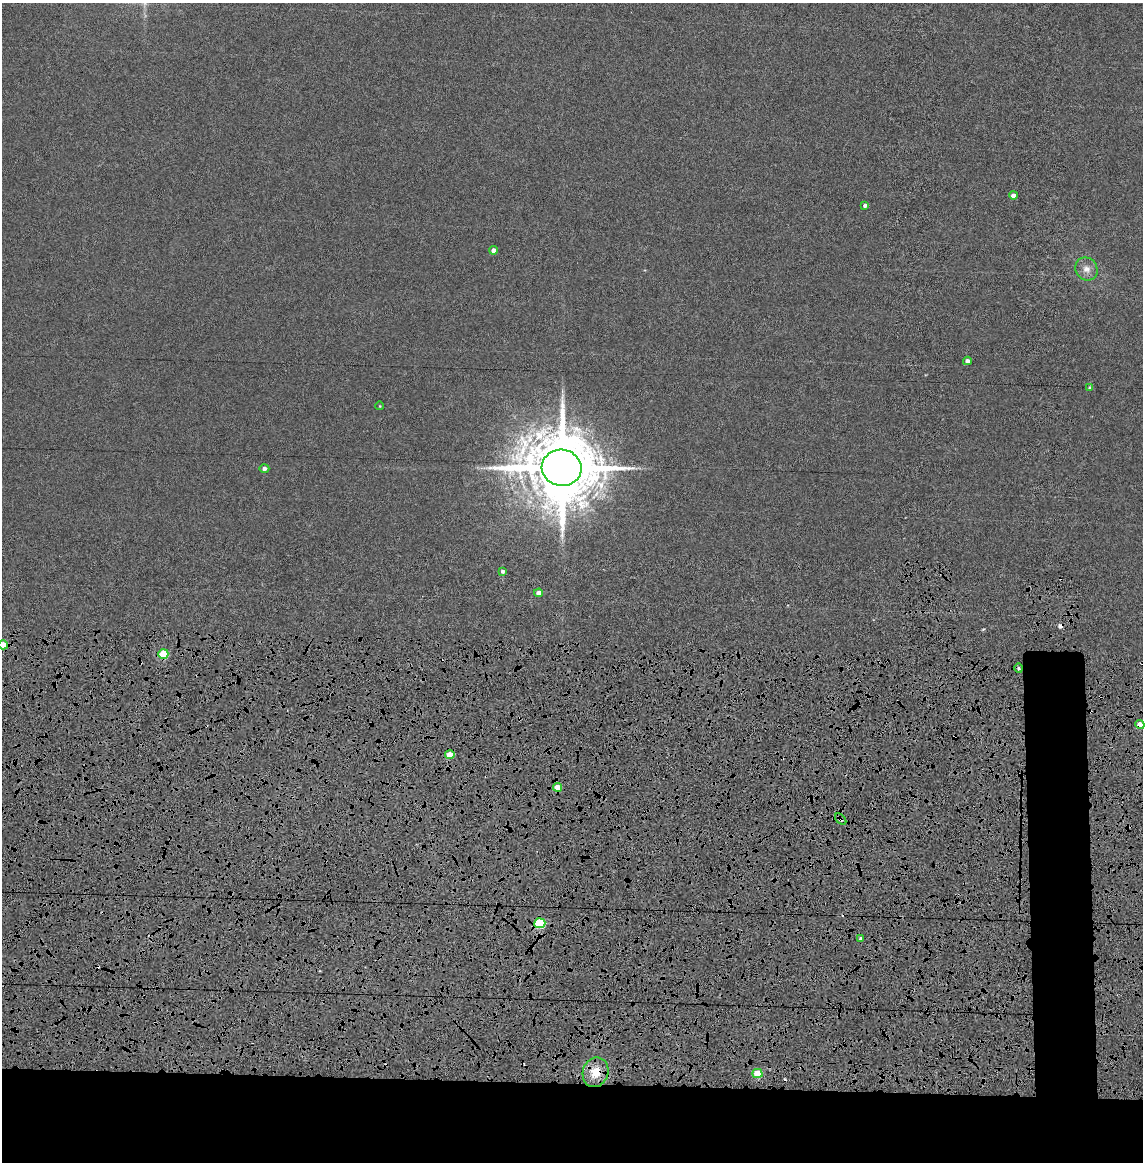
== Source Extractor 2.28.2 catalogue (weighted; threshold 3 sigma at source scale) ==
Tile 14 of 4 x 4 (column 2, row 4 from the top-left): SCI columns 1280-2420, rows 97-1256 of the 4856 x 4834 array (HDU 1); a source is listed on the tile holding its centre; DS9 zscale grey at full resolution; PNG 1145 x 1164 px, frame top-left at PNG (2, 3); each listed source drawn as its Kron ellipse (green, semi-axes under 4 px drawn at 4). Shown black and unused: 11% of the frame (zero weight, under 4 of 8 exposures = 14% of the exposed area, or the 3 px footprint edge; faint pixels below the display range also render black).
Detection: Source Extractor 2.28.2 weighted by HDU 2 'WHT'; one run over the whole footprint, this tile lists its part. Background 0.00199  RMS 0.0021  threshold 0.00844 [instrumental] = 3 sigma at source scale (4.09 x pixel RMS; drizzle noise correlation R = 1.36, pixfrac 0.8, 0.05/0.05 arcsec/px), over >= 5 px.
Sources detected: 27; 5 cosmic-ray / hot-pixel residue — neither listed nor drawn; the other 22 listed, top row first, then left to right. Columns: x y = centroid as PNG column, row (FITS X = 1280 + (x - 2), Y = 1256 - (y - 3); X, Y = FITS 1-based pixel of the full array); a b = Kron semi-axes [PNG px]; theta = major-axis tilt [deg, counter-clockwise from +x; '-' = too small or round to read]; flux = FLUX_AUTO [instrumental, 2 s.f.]
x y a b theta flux
1013 195 4 4 - 1.1
865 205 4 3 - 0.51
493 250 4 4 - 0.77
1086 269 12 10 -50 1.3
967 361 4 4 - 0.72
1090 388 4 4 - 0.41
380 406 4 3 - 0.12
562 468 20 18 -8 2200
264 469 5 4 - 0.64
502 571 4 4 - 0.42
539 593 4 4 - 1.2
3 645 5 4 - 2.6
163 654 5 5 - 7.1
1019 668 4 4 - 0.27
1140 725 4 4 - 1.8
450 755 5 4 - 2.8
557 787 4 4 - 2.8
841 819 7 4 -44 0.44
540 923 5 5 - 12
861 939 4 3 - 0.54
595 1072 15 12 70 3.1
757 1073 5 4 - 4.8
Overlapping masked pixels (flux is a lower limit): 6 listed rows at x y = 3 645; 1140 725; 841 819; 540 923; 595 1072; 757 1073
Isophote crosses this tile's border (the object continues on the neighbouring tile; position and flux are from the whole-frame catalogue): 2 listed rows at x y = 3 645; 1140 725